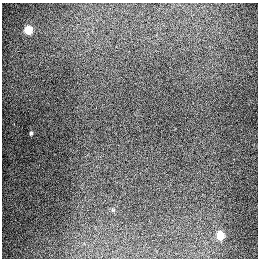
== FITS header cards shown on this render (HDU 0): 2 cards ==
NAXIS1  =                  256
NAXIS2  =                  256

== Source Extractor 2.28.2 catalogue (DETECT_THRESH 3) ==
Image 256 x 256 px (HDU 0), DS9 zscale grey, 1 PNG px = 1 image px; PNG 260 x 260 px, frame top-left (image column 1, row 256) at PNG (2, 3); no overlay
Background 1330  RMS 27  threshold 82.4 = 3 sigma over >= 5 px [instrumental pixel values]
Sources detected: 3; all 3 listed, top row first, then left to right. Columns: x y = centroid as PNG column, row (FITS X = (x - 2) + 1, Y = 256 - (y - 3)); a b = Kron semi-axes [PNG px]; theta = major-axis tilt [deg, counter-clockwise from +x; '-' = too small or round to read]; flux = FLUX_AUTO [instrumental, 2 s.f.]
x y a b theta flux
28 30 5 5 - 89000
31 133 5 3 - 2700
220 235 5 5 - 66000